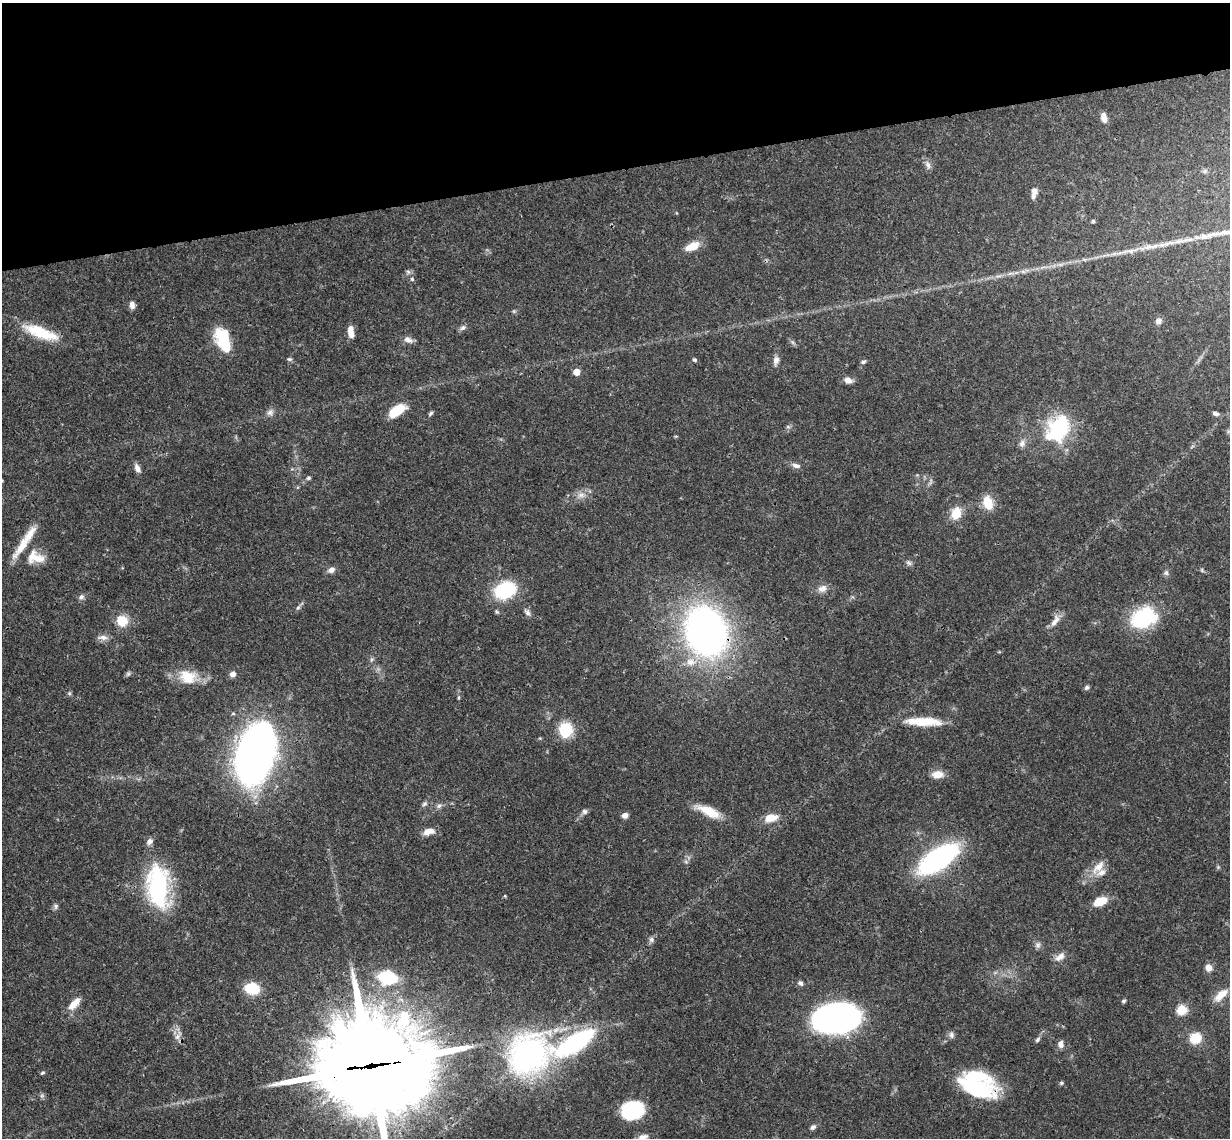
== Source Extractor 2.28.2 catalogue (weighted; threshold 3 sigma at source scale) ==
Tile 3 of 4 x 4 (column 3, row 1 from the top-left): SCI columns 2515-3742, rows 3676-4811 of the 5027 x 4964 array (HDU 1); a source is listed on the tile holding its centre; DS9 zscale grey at full resolution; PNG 1232 x 1140 px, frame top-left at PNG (2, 3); no overlay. Shown black and unused: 15% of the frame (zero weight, under 3 of 4 exposures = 6% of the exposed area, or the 3 px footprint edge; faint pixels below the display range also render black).
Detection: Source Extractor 2.28.2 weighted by HDU 2 'WHT'; one run over the whole footprint, this tile lists its part. Background 0.0431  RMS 0.0028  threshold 0.0128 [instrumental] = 3 sigma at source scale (4.5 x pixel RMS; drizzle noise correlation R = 1.50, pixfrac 1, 0.05/0.05 arcsec/px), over >= 5 px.
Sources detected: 114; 1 too faint to see at this stretch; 3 inside a brighter object's white glare — not listed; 6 inside a brighter listed object's ellipse — not listed separately; the other 104 listed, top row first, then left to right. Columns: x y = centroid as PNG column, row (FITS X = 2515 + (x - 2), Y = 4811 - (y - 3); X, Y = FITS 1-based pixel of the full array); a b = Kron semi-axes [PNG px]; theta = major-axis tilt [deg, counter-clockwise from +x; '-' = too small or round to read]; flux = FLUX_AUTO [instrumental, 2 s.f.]
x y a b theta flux
1104 117 10 6 -74 2.2
928 165 13 6 -74 1.2
1205 171 6 6 - 0.58
1034 192 12 6 80 2.1
1093 221 4 4 - 0.58
692 246 18 8 23 4.4
408 272 6 6 - 0.65
412 279 5 5 - 0.46
132 305 9 6 -84 1.4
514 311 6 4 44 0.39
1158 321 8 7 - 1.2
463 327 9 6 33 0.89
39 332 41 14 -21 11
351 333 10 8 -77 2
408 340 13 7 -26 1.5
224 344 22 10 -51 11
289 359 7 5 -13 0.52
694 360 6 4 -4 0.45
776 360 11 7 74 1.5
863 362 8 5 27 0.59
576 372 5 5 - 5.1
848 380 9 6 -24 1.8
397 411 17 9 33 7.5
270 412 10 8 48 1.2
431 413 7 4 45 0.54
1216 413 7 5 -31 1
788 427 6 4 -19 0.41
1059 429 34 26 69 21
676 436 5 3 - 0.26
1022 443 10 8 75 1.4
796 466 11 6 -16 1.2
137 468 11 6 -64 1.5
308 478 6 5 - 0.5
581 495 12 7 0 1.8
988 503 14 10 -73 5.6
956 513 15 11 73 4.7
22 545 40 9 55 6.4
33 557 20 19 - 5.2
909 563 8 6 -17 0.76
331 570 9 6 23 1.5
1202 570 6 4 -60 0.4
1166 573 7 6 - 0.71
822 588 13 9 25 1.9
505 590 18 14 23 21
81 597 8 6 42 0.87
298 607 7 5 53 0.63
528 613 8 6 -47 0.95
1143 618 29 20 25 20
122 621 13 12 - 5.4
1055 621 20 8 57 2.4
706 631 38 31 -70 150
103 637 14 6 -3 1.5
371 660 6 4 71 0.5
691 662 16 10 -9 3.7
233 674 7 6 - 1.3
188 677 22 17 -18 7.4
1087 687 7 5 44 0.62
69 693 6 4 -45 0.42
458 698 5 3 - 0.3
924 721 45 10 -2 8.2
566 730 12 11 - 12
255 753 43 24 76 240
937 774 10 7 2 3.7
424 804 8 6 32 0.69
439 806 7 6 - 0.79
584 811 7 7 - 0.81
709 811 28 10 -26 6.3
625 815 6 5 - 1.5
771 818 17 10 12 3.8
428 832 14 8 14 2.4
150 841 9 7 45 1.2
938 859 34 15 35 59
1098 867 24 9 47 4
1218 867 5 5 - 0.38
158 887 38 19 -85 41
505 896 4 3 - 0.27
1100 901 12 7 24 7
56 906 7 7 - 0.73
651 939 8 6 88 0.79
1038 945 8 7 - 0.92
1060 957 15 8 36 1.9
1208 968 9 8 - 1.8
387 977 17 12 -6 16
800 983 7 5 -52 0.79
252 988 13 10 -7 10
1221 995 22 9 42 3.8
1123 1001 5 4 - 0.5
74 1004 17 8 46 3.5
1182 1009 5 5 - 19
836 1018 36 21 6 130
951 1035 9 6 -81 0.9
177 1037 9 7 73 1.5
1195 1038 15 13 19 5
1037 1040 7 5 48 0.66
575 1042 36 13 31 52
1061 1044 9 7 -82 1.4
528 1055 42 35 53 77
369 1066 45 32 7 5100
42 1073 5 4 - 0.47
1061 1083 6 4 14 0.46
977 1086 41 23 -26 25
632 1110 20 15 20 21
813 1127 8 6 39 0.8
642 1138 12 8 30 2.2
Overlapping masked pixels (flux is a lower limit): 5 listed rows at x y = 706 631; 938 859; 158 887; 369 1066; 977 1086
Isophote crosses this tile's border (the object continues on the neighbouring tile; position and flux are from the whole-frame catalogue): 2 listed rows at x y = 369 1066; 642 1138